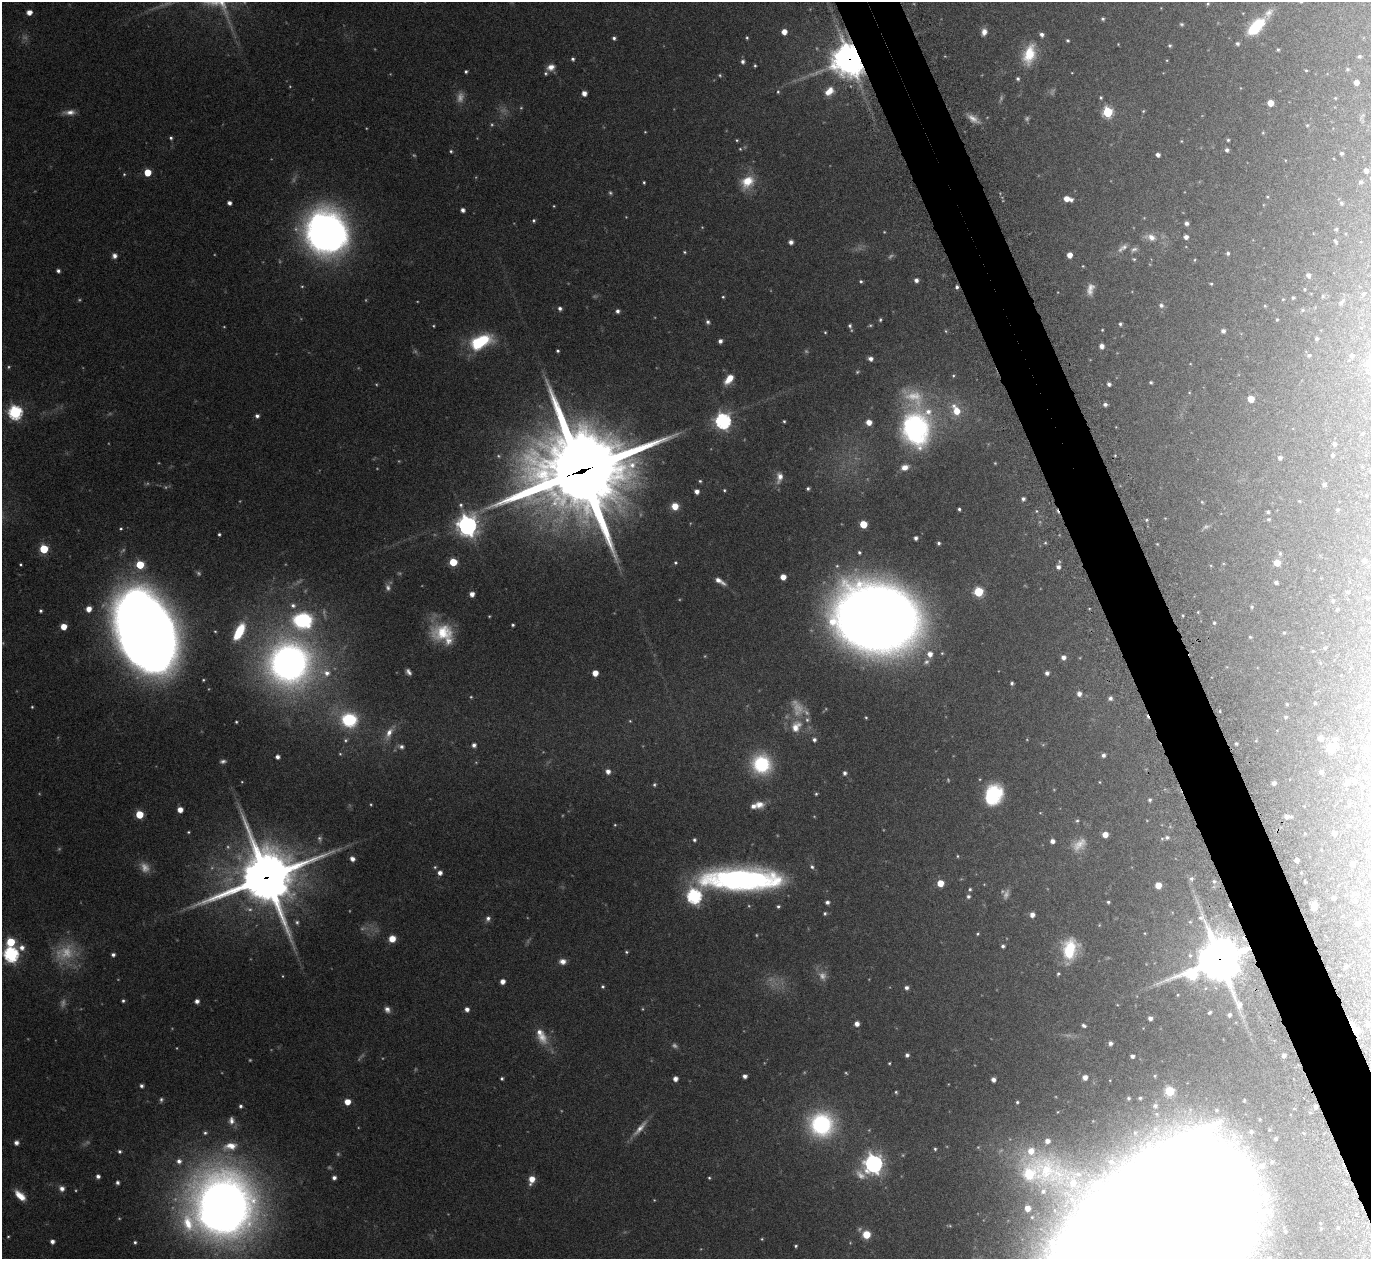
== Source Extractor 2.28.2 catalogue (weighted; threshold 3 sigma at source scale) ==
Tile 6 of 4 x 4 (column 2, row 2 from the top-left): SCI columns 1411-2779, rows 2708-3964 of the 5561 x 5540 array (HDU 1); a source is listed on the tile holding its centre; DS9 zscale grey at full resolution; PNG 1373 x 1261 px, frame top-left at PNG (2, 2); no overlay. Shown black and unused: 4% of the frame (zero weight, under 5 of 9 exposures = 4% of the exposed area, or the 3 px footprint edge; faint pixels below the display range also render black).
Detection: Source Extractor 2.28.2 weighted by HDU 2 'WHT'; one run over the whole footprint, this tile lists its part. Background 0.0837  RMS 0.0035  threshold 0.0144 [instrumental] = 3 sigma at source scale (4.09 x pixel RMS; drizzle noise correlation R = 1.36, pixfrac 0.8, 0.05/0.05 arcsec/px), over >= 5 px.
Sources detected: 468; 83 too faint to see at this stretch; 2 inside a brighter object's white glare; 3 cosmic-ray / hot-pixel residue — not listed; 11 inside a brighter listed object's ellipse — not listed separately; the other 369 listed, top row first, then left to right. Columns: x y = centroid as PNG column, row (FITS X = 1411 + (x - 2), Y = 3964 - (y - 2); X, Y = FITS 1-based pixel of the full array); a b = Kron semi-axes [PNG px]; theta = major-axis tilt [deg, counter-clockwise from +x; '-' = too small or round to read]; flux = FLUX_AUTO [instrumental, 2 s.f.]
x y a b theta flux
1208 4 5 4 - 0.47
29 12 5 4 - 2.6
1103 19 5 5 - 0.59
1181 24 5 4 - 0.5
1256 26 21 10 45 16
784 32 5 4 - 3.1
984 32 8 6 75 2.2
614 38 4 4 - 0.83
747 38 4 3 - 0.43
1067 40 4 3 - 0.51
1237 43 4 4 - 0.77
1118 44 4 3 - 0.24
1170 46 4 4 - 0.56
1278 49 4 3 - 0.4
1029 54 26 14 74 10
1359 56 5 4 - 0.59
573 59 4 4 - 0.71
849 59 11 10 - 670
743 61 5 4 - 1
755 66 3 3 - 0.38
551 67 10 8 19 2.4
1347 69 5 4 - 0.52
1306 70 3 3 - 0.32
466 71 3 3 - 0.58
1072 73 3 2 - 0.19
1018 79 4 4 - 0.71
1356 82 4 4 - 1.8
829 91 12 8 39 3.9
778 92 5 4 - 0.41
584 93 4 4 - 2.4
1101 98 4 4 - 0.41
1335 98 4 3 - 0.29
1270 103 5 5 - 4.3
1143 111 5 4 - 0.37
70 112 15 7 2 2.3
1107 112 6 5 - 27
1307 125 5 4 - 0.37
1263 133 5 4 - 0.32
171 138 5 4 - 0.64
737 140 4 3 - 0.38
1228 140 4 4 - 0.45
1181 141 4 4 - 0.29
740 149 5 4 - 0.34
1227 150 4 4 - 0.88
451 151 4 4 - 0.46
1341 153 4 3 - 0.68
1158 155 4 4 - 1.3
1366 171 5 5 - 1.3
147 172 5 5 - 7.1
124 174 5 4 - 0.39
644 182 3 3 - 0.42
747 182 18 14 45 7.7
1361 182 6 5 - 0.71
1267 197 4 4 - 0.3
1066 198 5 5 - 3.1
229 203 4 4 - 1.2
1341 203 6 5 - 0.62
554 206 3 3 - 0.27
463 210 4 4 - 1.2
534 220 4 4 - 0.54
1186 223 4 4 - 1.1
1336 229 5 4 - 0.37
326 232 35 31 -65 190
1151 237 15 9 -18 2.7
1186 237 4 4 - 1.4
1336 241 6 4 -51 0.42
791 242 5 4 - 1.4
1124 247 11 7 40 1.5
1134 249 9 6 24 0.91
684 252 5 3 - 0.39
1228 253 5 4 - 0.69
1069 255 5 4 - 3
114 256 6 6 - 1.5
1134 259 4 4 - 0.39
1195 260 5 3 - 0.3
1083 266 4 4 - 0.26
58 271 4 4 - 0.87
1308 275 6 5 - 1.1
916 280 5 5 - 1.2
861 281 4 3 - 0.52
1211 284 4 3 - 0.37
957 287 4 4 - 0.67
1090 289 15 8 78 2.4
1305 289 4 4 - 0.3
1363 293 4 3 - 0.4
1323 296 5 4 - 0.39
723 297 4 4 - 0.39
1293 298 3 3 - 0.54
1283 299 4 4 - 0.3
1341 302 10 4 52 0.71
1161 305 6 6 - 1.1
1265 306 4 4 - 0.32
560 308 5 4 - 1
1302 310 7 5 14 0.67
617 311 4 4 - 1.1
1277 319 4 3 - 0.38
880 320 5 4 - 0.5
708 322 6 5 - 0.84
1120 324 4 3 - 0.62
850 326 6 4 -70 0.71
1102 330 3 3 - 0.27
1223 331 4 4 - 1.1
825 332 3 3 - 0.35
1317 339 4 4 - 0.62
720 341 4 4 - 1.2
481 342 22 12 25 21
1102 346 5 4 - 1.7
558 351 3 3 - 0.53
1309 355 6 5 - 0.66
1352 356 5 5 - 0.93
870 359 5 5 - 1.5
1190 364 4 3 - 0.21
953 376 4 3 - 0.31
729 379 11 6 52 5.2
1151 382 4 4 - 0.52
1109 384 4 4 - 0.91
1251 399 5 5 - 3.7
1105 404 4 4 - 0.98
956 410 14 8 -65 5.9
15 412 6 6 - 64
257 416 5 4 - 1
723 421 7 7 - 98
784 421 4 3 - 0.44
869 422 5 5 - 2.8
915 429 42 32 -83 56
1362 434 4 3 - 0.38
1334 444 5 4 - 0.86
1332 455 4 3 - 0.69
1280 458 4 4 - 0.99
581 471 34 29 12 4900
1370 471 4 3 - 0.26
779 477 15 8 80 2.7
700 481 4 4 - 0.44
1324 485 4 4 - 0.85
808 488 3 3 - 0.62
724 490 4 4 - 0.4
697 491 4 4 - 1.6
1366 496 4 3 - 0.21
1023 499 4 4 - 0.91
1299 501 4 3 - 0.29
1202 502 5 3 - 0.34
461 505 8 6 -75 1
675 506 6 6 - 4.7
959 509 3 3 - 0.53
1337 510 5 4 - 0.41
1036 511 5 3 - 0.36
1268 512 3 3 - 0.55
1268 519 5 4 - 0.41
1146 520 4 4 - 0.43
863 524 5 5 - 9.2
467 525 8 7 - 230
121 529 4 4 - 0.42
219 534 3 3 - 0.55
916 538 4 3 - 0.98
939 543 3 3 - 0.6
1045 543 5 4 - 0.41
1157 544 3 3 - 0.25
44 549 5 5 - 17
859 552 3 3 - 0.48
1280 553 6 5 - 0.51
1364 560 4 4 - 0.85
453 562 5 5 - 11
675 563 4 4 - 0.44
1277 563 5 5 - 3.8
21 564 3 3 - 0.38
140 565 5 5 - 12
1058 567 5 4 - 1.3
783 577 5 5 - 3.3
720 581 14 5 -32 2.3
1276 582 4 3 - 0.82
978 592 5 5 - 22
472 594 4 4 - 2.2
1333 601 4 4 - 0.52
1251 607 5 4 - 0.46
89 609 6 5 - 3
1337 609 4 3 - 0.34
40 611 4 4 - 0.6
1198 612 4 2 - 0.28
876 618 60 49 -11 690
303 621 24 20 -4 31
1214 623 5 4 - 0.52
513 625 3 3 - 0.52
63 627 5 5 - 5.3
146 631 64 42 -67 650
239 632 18 8 63 13
443 632 28 20 3 13
1284 633 4 3 - 0.39
1250 637 4 4 - 0.37
1325 648 5 4 - 0.54
930 654 7 6 - 2.4
1063 657 5 5 - 1.6
289 663 35 34 - 190
408 672 7 4 -55 1.2
326 673 14 10 -18 4.3
595 673 5 5 - 3.6
1047 673 4 4 - 1.1
203 680 3 3 - 0.32
1012 683 4 4 - 0.64
1079 694 5 5 - 1.6
1110 698 4 4 - 0.94
1315 703 4 4 - 0.33
1287 704 4 4 - 0.39
32 707 3 3 - 0.36
1220 711 3 2 - 0.24
866 717 4 3 - 0.36
1286 717 5 4 - 0.46
349 720 13 12 - 25
630 721 5 5 - 0.37
236 722 3 3 - 0.37
796 727 17 12 58 5.1
389 733 20 8 65 3.7
1320 738 5 5 - 2
1335 739 6 6 - 1.1
345 740 6 6 - 0.84
814 740 5 5 - 0.93
1236 744 3 3 - 0.49
474 745 5 5 - 1.2
401 747 9 6 -16 1.2
1331 747 5 5 - 15
1367 749 5 5 - 2.2
1103 755 5 4 - 1
277 757 4 4 - 1.4
223 761 6 4 8 0.83
761 764 15 14 - 27
1358 766 3 3 - 0.41
608 771 5 5 - 1.7
1321 772 7 5 -58 0.57
845 773 4 4 - 0.95
1365 777 3 3 - 0.35
1355 781 5 5 - 0.62
1099 782 4 3 - 0.25
1347 782 5 5 - 1.2
1274 783 4 4 - 1
654 785 5 4 - 0.51
816 794 4 3 - 0.44
993 795 20 16 66 20
1150 800 4 4 - 0.61
759 804 12 9 5 2.9
1349 804 5 4 - 0.39
180 810 5 5 - 2.9
1040 813 4 3 - 0.22
139 814 5 5 - 11
1287 816 6 4 -5 1.4
1077 821 5 4 - 0.5
615 825 4 3 - 0.31
1348 825 3 3 - 0.33
188 832 4 3 - 0.36
1305 833 3 2 - 0.25
1334 833 4 4 - 1.8
1105 834 5 5 - 3.1
1167 837 6 6 - 0.99
694 840 4 4 - 0.68
1052 841 4 4 - 1.5
1079 844 21 13 40 4.2
957 856 5 3 - 0.34
1370 856 5 4 - 0.81
352 859 5 4 - 1.8
1297 860 4 4 - 1.8
1352 864 4 4 - 1.1
435 867 5 5 - 0.45
812 867 6 6 - 0.84
440 873 5 5 - 1.6
1301 873 4 2 - 0.23
266 877 20 19 - 2100
742 879 80 21 0 95
1191 879 5 5 - 0.69
1214 881 4 3 - 0.41
1305 881 4 3 - 0.29
940 883 5 5 - 5.7
1158 885 5 5 - 4.1
970 889 5 4 - 0.57
968 896 5 5 - 0.79
1334 898 4 4 - 1.1
827 902 5 4 - 1
1108 902 3 3 - 0.51
1314 905 7 5 68 2.2
778 906 3 3 - 0.56
825 913 5 4 - 0.54
1032 915 5 5 - 1.8
488 918 7 6 - 1.2
1369 918 4 3 - 0.31
297 922 6 6 - 0.73
1357 924 4 4 - 1.1
978 934 4 4 - 0.4
392 939 6 6 - 4.3
11 942 6 6 - 13
1003 946 4 4 - 0.83
22 948 8 7 - 2.1
1070 949 25 16 79 14
626 952 5 4 - 0.47
11 954 7 6 - 81
113 955 4 4 - 0.86
1190 955 7 6 - 0.89
1220 959 15 13 -68 1300
563 961 8 6 1 2
1346 966 5 4 - 0.48
1058 974 5 4 - 0.5
1192 975 16 8 7 29
502 981 5 4 - 2
603 986 4 4 - 0.52
906 988 5 5 - 1.1
123 1001 4 3 - 0.61
197 1001 4 4 - 1.4
387 1009 8 7 - 1.5
467 1009 5 4 - 1.6
1209 1012 4 3 - 0.4
1229 1015 4 3 - 0.7
1150 1018 4 4 - 1.2
857 1024 4 4 - 2
1084 1025 6 4 -25 0.79
1368 1025 4 3 - 0.43
1353 1026 17 4 -65 1.6
539 1032 11 10 - 2.5
1110 1043 4 4 - 1.2
907 1055 4 4 - 0.92
1284 1055 4 3 - 1
1132 1056 4 4 - 1.1
889 1063 3 2 - 0.32
745 1076 4 4 - 1.4
1155 1076 5 4 - 0.45
1085 1077 4 4 - 2
502 1078 3 3 - 0.57
675 1079 4 4 - 2
993 1080 4 4 - 1.6
141 1086 4 4 - 0.93
1170 1091 5 5 - 19
896 1092 4 4 - 0.42
1128 1098 3 3 - 0.49
1140 1098 5 3 - 0.52
161 1100 7 5 77 0.74
347 1102 5 5 - 4.3
1017 1102 4 4 - 0.51
240 1106 4 4 - 0.73
1155 1106 7 6 - 1
1315 1107 3 3 - 0.78
231 1120 11 8 -86 1.9
821 1124 24 23 - 40
1251 1132 7 7 - 1.2
205 1133 6 5 - 0.72
1275 1138 3 3 - 0.59
1047 1141 6 6 - 2.1
16 1143 5 5 - 1.4
230 1146 23 12 10 6.7
935 1149 4 4 - 0.47
119 1151 5 5 - 0.67
1031 1151 10 9 - 4.4
179 1161 7 7 - 1.7
1111 1162 12 9 -17 3.2
1272 1162 5 5 - 0.79
873 1164 9 7 48 180
98 1176 4 4 - 1.3
334 1178 4 4 - 1.2
709 1178 3 3 - 0.39
532 1179 8 5 73 3.9
117 1182 4 4 - 0.97
62 1188 7 6 - 1.8
1043 1191 9 8 - 1.9
20 1196 14 7 -44 4.5
1071 1199 14 9 73 4.2
223 1206 50 48 -82 450
1027 1208 5 5 - 3.1
1285 1231 4 3 - 0.42
866 1235 7 7 - 6
8 1236 3 3 - 0.34
762 1239 4 4 - 0.35
52 1241 4 4 - 1.7
135 1242 4 4 - 0.63
796 1246 3 3 - 0.44
1146 1246 140 79 45 7500
Overlapping masked pixels (flux is a lower limit): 8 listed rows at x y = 849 59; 957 287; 581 471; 266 877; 1220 959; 1353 1026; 1315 1107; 1146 1246
Isophote crosses this tile's border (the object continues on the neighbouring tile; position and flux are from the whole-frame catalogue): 5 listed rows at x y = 1370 471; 146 631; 1370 856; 11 954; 1146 1246